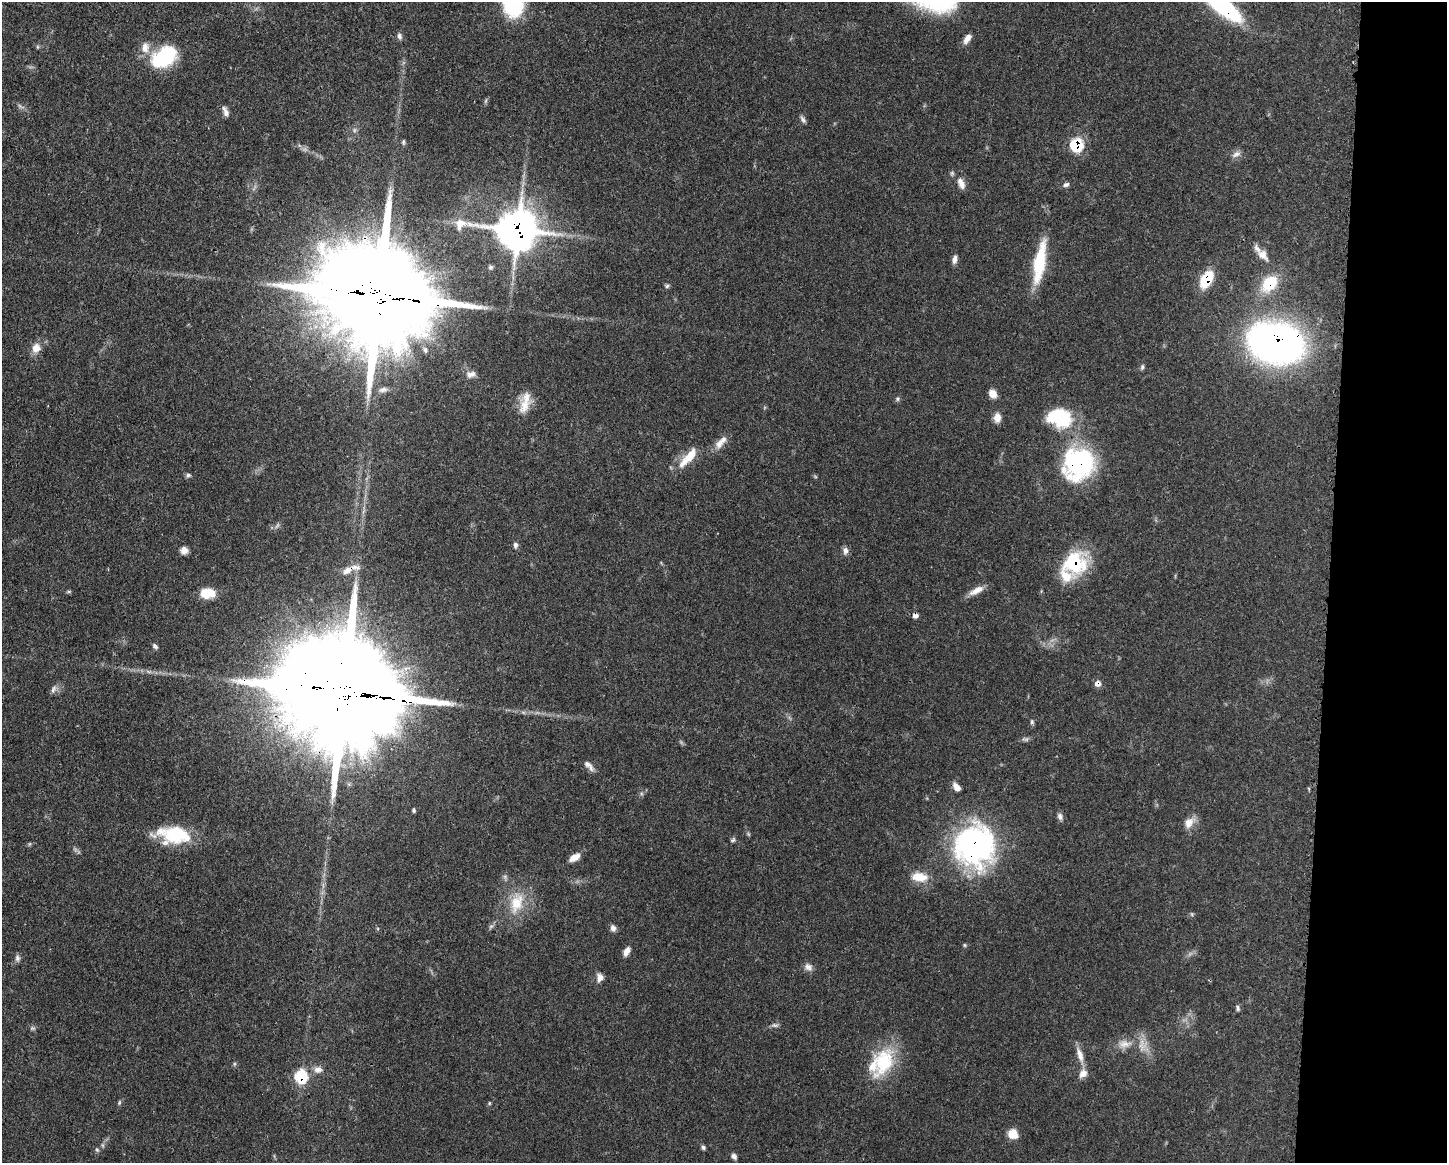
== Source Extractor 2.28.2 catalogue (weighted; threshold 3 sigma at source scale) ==
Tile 9 of 3 x 4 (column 3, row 3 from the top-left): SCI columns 3007-4451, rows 1162-2322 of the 4680 x 4646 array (HDU 1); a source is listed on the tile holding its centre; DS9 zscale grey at full resolution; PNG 1449 x 1165 px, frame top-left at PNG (2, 2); no overlay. Shown black and unused: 8% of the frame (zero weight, under 3 of 4 exposures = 1% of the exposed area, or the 3 px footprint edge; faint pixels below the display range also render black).
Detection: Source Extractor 2.28.2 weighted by HDU 2 'WHT'; one run over the whole footprint, this tile lists its part. Background 0.0549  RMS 0.0032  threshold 0.0146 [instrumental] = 3 sigma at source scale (4.5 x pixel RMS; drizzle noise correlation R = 1.50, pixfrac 1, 0.05/0.05 arcsec/px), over >= 5 px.
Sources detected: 95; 5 too faint to see at this stretch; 1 cosmic-ray / hot-pixel residue — not listed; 8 inside a brighter listed object's ellipse — not listed separately; the other 81 listed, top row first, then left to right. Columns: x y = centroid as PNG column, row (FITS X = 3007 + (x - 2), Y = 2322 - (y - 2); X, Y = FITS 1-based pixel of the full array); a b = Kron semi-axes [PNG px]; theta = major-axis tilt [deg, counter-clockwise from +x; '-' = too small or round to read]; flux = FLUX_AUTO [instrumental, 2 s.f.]
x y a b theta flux
1222 5 44 14 -40 39
399 36 9 6 -73 0.97
967 39 12 6 53 2.2
37 47 6 4 -89 0.41
164 57 32 22 33 20
485 101 7 4 70 0.53
225 111 13 6 -67 1.6
803 119 10 5 -57 0.92
354 130 7 4 89 0.66
403 142 8 4 -85 0.54
1077 145 8 7 - 19
1236 154 13 7 28 1.5
961 183 16 8 -68 2.6
1066 184 8 6 22 0.93
517 230 18 14 -5 690
1262 255 17 10 -50 3.7
955 259 10 6 74 1.5
1040 262 51 12 80 16
491 267 6 6 - 0.66
1206 279 15 9 59 14
1269 284 24 16 47 11
667 286 6 5 - 0.6
379 296 37 28 -14 8900
1276 343 44 30 -13 170
36 348 11 10 - 3.4
1142 367 8 5 75 0.64
471 374 13 8 9 1.8
383 390 12 6 11 1.3
993 394 8 7 - 3.2
897 399 6 5 - 0.6
524 406 23 15 72 5.4
1059 417 28 21 -14 21
997 418 12 9 -89 2.3
719 444 15 10 69 2.4
688 457 32 10 47 6.6
1079 464 32 30 50 50
188 475 7 6 - 0.7
515 545 8 6 -89 0.94
184 550 9 9 - 1.8
845 551 10 7 -89 1.4
1074 564 26 23 48 24
347 570 17 9 36 2.8
976 591 21 8 27 3.1
69 592 6 4 0 0.44
207 593 16 10 2 6.8
915 616 7 6 - 1.2
155 646 8 4 -46 0.87
1098 684 7 7 - 1.7
53 689 12 6 67 1.3
343 692 42 30 -11 11000
1032 722 7 5 -81 0.64
591 768 11 8 -56 1.5
956 787 10 6 -50 2.3
414 810 5 4 - 0.49
1060 816 9 7 -70 1.2
1189 823 17 11 50 3.2
174 835 36 18 -4 19
733 840 8 5 21 0.62
975 845 45 42 89 74
574 857 13 7 31 3
920 877 22 12 -5 5.6
516 903 30 18 71 11
491 926 7 5 43 0.73
613 928 9 7 -73 1.3
964 945 5 5 - 0.39
626 952 10 6 60 2.2
17 958 9 7 -79 1.1
808 967 12 9 -51 1.7
600 978 11 8 81 1.9
1238 1008 9 5 -69 0.72
1124 1044 20 11 3 4.3
1080 1055 25 7 -73 3.3
884 1062 42 24 67 18
318 1070 11 9 0 2
301 1076 8 7 - 19
119 1102 7 4 71 0.52
489 1103 5 3 - 0.34
1013 1134 11 10 - 4.1
703 1147 6 5 - 0.68
97 1150 6 5 - 0.56
734 1156 8 5 -52 1
Overlapping masked pixels (flux is a lower limit): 14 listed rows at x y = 1222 5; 1077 145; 517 230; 1206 279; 1269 284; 379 296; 1276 343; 1079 464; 1074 564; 347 570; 1098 684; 343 692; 975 845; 301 1076
Isophote crosses this tile's border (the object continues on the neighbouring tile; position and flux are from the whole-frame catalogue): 1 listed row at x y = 1222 5